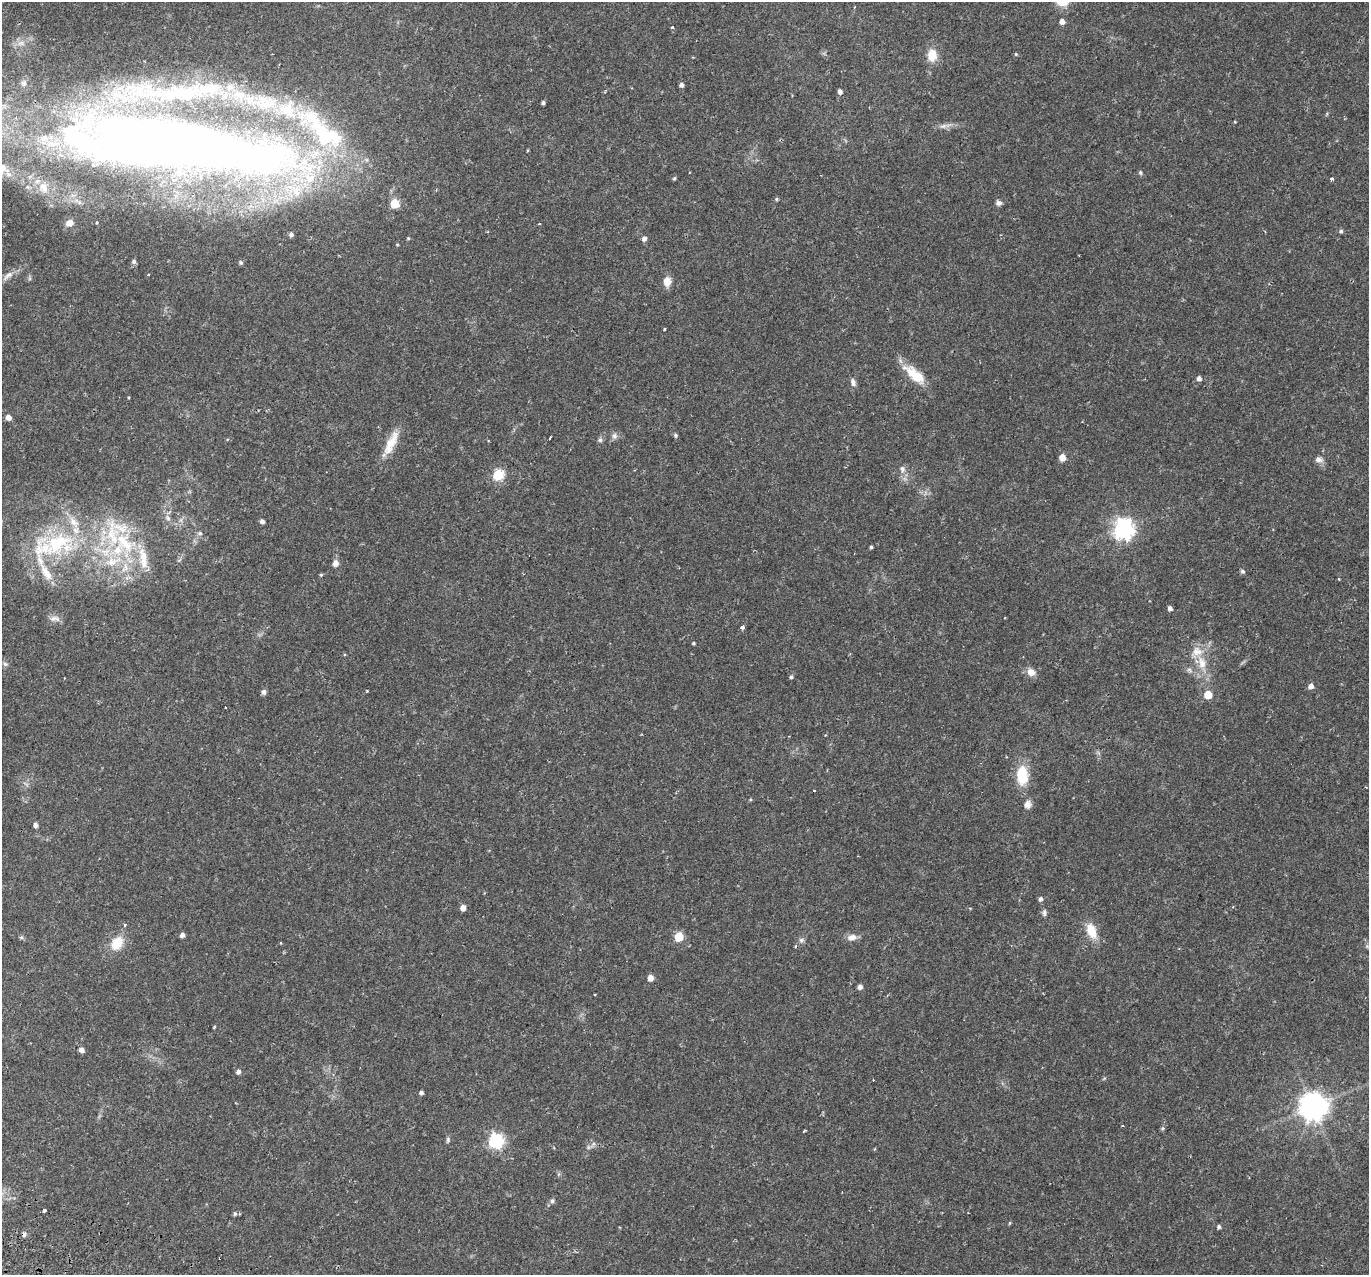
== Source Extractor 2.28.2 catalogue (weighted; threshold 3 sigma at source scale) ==
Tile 7 of 4 x 4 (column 3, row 2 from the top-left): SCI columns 2805-4171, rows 2843-4115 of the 5617 x 5745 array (HDU 1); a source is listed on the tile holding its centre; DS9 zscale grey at full resolution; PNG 1371 x 1277 px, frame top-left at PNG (2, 2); no overlay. Shown black and unused: <1% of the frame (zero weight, under 2 of 3 exposures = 5% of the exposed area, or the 3 px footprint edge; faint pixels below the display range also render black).
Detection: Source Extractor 2.28.2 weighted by HDU 2 'WHT'; one run over the whole footprint, this tile lists its part. Background 0.0342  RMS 0.0038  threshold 0.0171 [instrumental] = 3 sigma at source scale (4.5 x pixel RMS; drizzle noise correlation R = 1.50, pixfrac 1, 0.0396/0.0396 arcsec/px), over >= 5 px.
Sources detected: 130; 2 inside a brighter object's white glare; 6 cosmic-ray / hot-pixel residue — not listed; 16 inside a brighter listed object's ellipse — not listed separately; the other 106 listed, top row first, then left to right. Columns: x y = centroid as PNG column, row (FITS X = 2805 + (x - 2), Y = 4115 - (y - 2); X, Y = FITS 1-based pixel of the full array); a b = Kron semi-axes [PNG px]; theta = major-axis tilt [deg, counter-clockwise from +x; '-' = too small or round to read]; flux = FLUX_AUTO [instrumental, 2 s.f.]
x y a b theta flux
1062 22 5 5 - 2.3
672 27 4 3 - 0.49
1016 54 5 4 - 0.38
932 55 12 9 90 6.6
24 83 9 8 - 1.4
681 85 5 4 - 1.2
840 91 5 4 - 1.4
604 92 4 3 - 0.38
543 103 4 4 - 0.8
1235 122 4 3 - 0.28
943 126 11 5 15 1.6
166 141 229 59 -3 720
1140 172 5 5 - 0.67
674 178 5 4 - 0.52
1332 179 3 3 - 3.4
44 188 17 13 -73 5.3
776 199 5 4 - 0.51
394 203 5 5 - 15
998 203 7 6 - 1.3
69 223 9 7 29 2.2
1341 231 5 4 - 0.72
291 234 5 4 - 0.9
408 238 4 4 - 0.43
644 239 5 5 - 1.4
397 244 5 3 - 0.31
134 261 5 5 - 0.94
241 263 5 4 - 0.62
8 275 16 7 38 2.3
148 275 3 2 - 0.77
30 278 6 4 72 0.56
667 281 9 7 -88 4.4
664 329 3 2 - 0.37
917 377 29 13 -33 8.3
1199 378 5 5 - 1.5
853 382 11 6 -72 1.4
8 417 5 5 - 2.6
675 435 5 4 - 0.77
614 436 9 8 - 1.4
550 438 3 3 - 1.9
600 440 6 6 - 0.84
391 443 38 10 63 7.4
1062 457 5 5 - 4.7
1319 459 10 7 1 1.7
902 469 11 8 88 1.8
498 475 6 6 - 27
168 518 10 7 -61 1.6
262 521 5 4 - 1.2
1123 529 8 7 - 200
200 533 7 6 - 0.91
126 544 27 15 -51 14
53 546 71 35 18 54
871 547 3 3 - 0.64
112 561 28 11 16 9.3
335 563 8 7 - 1.9
1242 571 5 5 - 0.84
321 575 4 4 - 0.41
1170 608 4 4 - 1.3
55 619 16 8 2 2.1
742 627 4 4 - 1
693 643 4 3 - 0.45
1202 663 18 10 -79 6.2
5 664 7 6 - 0.86
1189 670 9 5 -33 1.2
1031 672 11 9 -33 2.8
791 677 5 5 - 0.62
64 678 3 2 - 0.42
1311 686 5 5 - 2.1
367 690 3 2 - 0.44
264 692 7 6 - 1
1208 695 5 5 - 11
1022 775 24 13 -90 11
1028 804 10 9 - 2
35 825 4 4 - 1.5
1040 899 5 4 - 1
1233 907 4 3 - 0.37
463 908 5 5 - 2.9
970 908 4 3 - 0.43
1044 912 8 5 84 0.98
125 925 4 4 - 0.51
1091 931 20 11 -68 6.8
182 935 5 4 - 1.4
21 937 6 5 - 0.65
679 937 5 5 - 15
852 937 13 8 9 2.3
801 940 7 6 - 1
117 943 17 12 54 7.5
281 943 4 3 - 0.25
1367 946 5 5 - 0.55
650 978 5 4 - 3
860 987 5 4 - 1.6
214 1027 3 3 - 0.73
81 1050 5 5 - 1.7
238 1071 5 5 - 1.2
421 1093 4 4 - 1
1313 1106 9 8 - 500
1123 1126 3 2 - 0.34
1162 1128 6 5 - 0.54
804 1131 4 3 - 0.33
448 1140 8 4 86 0.73
496 1141 6 6 - 80
588 1147 6 4 -72 0.65
552 1201 7 5 74 0.83
44 1210 3 3 - 1.1
235 1214 6 5 - 0.69
1009 1223 5 3 - 0.37
1219 1227 5 4 - 0.84